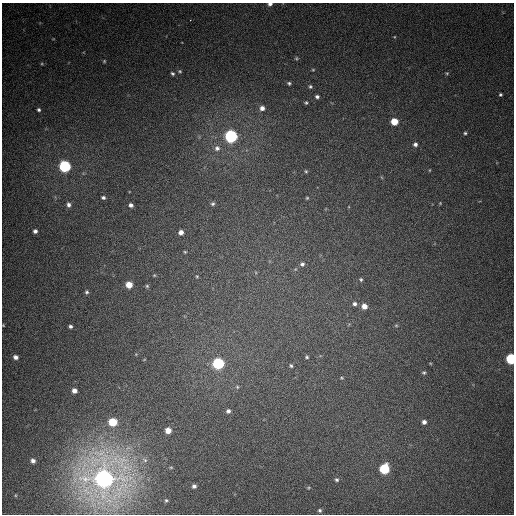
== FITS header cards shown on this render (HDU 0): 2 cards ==
NAXIS1  =                  512
NAXIS2  =                  512

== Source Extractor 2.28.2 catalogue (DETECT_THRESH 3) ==
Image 512 x 512 px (HDU 0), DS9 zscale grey, 1 PNG px = 1 image px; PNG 516 x 516 px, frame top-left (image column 1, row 512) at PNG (2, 3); no overlay
Background 400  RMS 10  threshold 31.3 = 3 sigma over >= 5 px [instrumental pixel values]
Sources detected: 67; all 67 listed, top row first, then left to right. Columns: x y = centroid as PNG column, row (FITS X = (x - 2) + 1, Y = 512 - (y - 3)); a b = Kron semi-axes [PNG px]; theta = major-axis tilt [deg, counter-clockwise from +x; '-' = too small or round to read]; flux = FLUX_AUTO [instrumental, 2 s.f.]
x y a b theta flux
270 4 6 4 11 2400
190 20 2 2 - 2700
296 58 5 4 - 820
104 61 4 3 - 700
42 64 5 3 - 700
313 70 4 3 - 610
180 71 5 4 - 910
172 73 5 4 - 1200
447 73 4 4 - 780
289 83 4 3 - 1100
310 86 5 4 - 990
500 94 3 3 - 970
317 97 4 3 - 1500
306 103 3 3 - 820
262 108 5 5 - 3200
39 110 4 4 - 1300
394 121 5 5 - 14000
465 133 4 4 - 1000
231 136 6 6 - 170000
415 144 5 5 - 2100
217 148 8 7 - 3300
65 166 6 6 - 120000
429 170 4 3 - 550
306 171 4 3 - 830
103 197 6 5 - 1700
307 198 4 3 - 770
440 203 4 4 - 580
213 204 5 5 - 1400
68 205 7 6 - 2700
131 205 5 4 - 2200
35 231 5 4 - 2300
181 232 4 4 - 3400
185 252 3 3 - 720
302 264 6 6 - 1900
154 275 5 4 - 630
197 276 4 3 - 680
361 279 4 4 - 1000
129 285 5 5 - 11000
147 286 5 5 - 930
87 292 5 5 - 1300
355 304 5 5 - 1900
364 306 5 5 - 5100
3 325 3 3 - 530
396 325 5 3 - 720
70 326 4 4 - 1600
15 357 5 4 - 2800
307 357 4 3 - 920
511 359 6 5 - 73000
218 363 6 6 - 110000
291 366 5 4 - 1000
424 373 5 4 - 960
342 378 4 3 - 660
237 387 6 5 - 1000
74 391 4 4 - 3900
228 411 5 5 - 2000
113 422 6 5 - 29000
424 422 5 4 - 2300
168 430 5 5 - 6800
33 461 5 5 - 2900
171 467 5 3 - 640
384 469 6 6 - 55000
104 478 13 12 - 720000
337 480 5 5 - 1400
194 486 4 4 - 2100
308 488 4 3 - 660
166 500 4 4 - 840
320 510 5 4 - 1200
At the frame edge (FLAGS 8, measured only in part): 3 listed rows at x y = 270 4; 3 325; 511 359